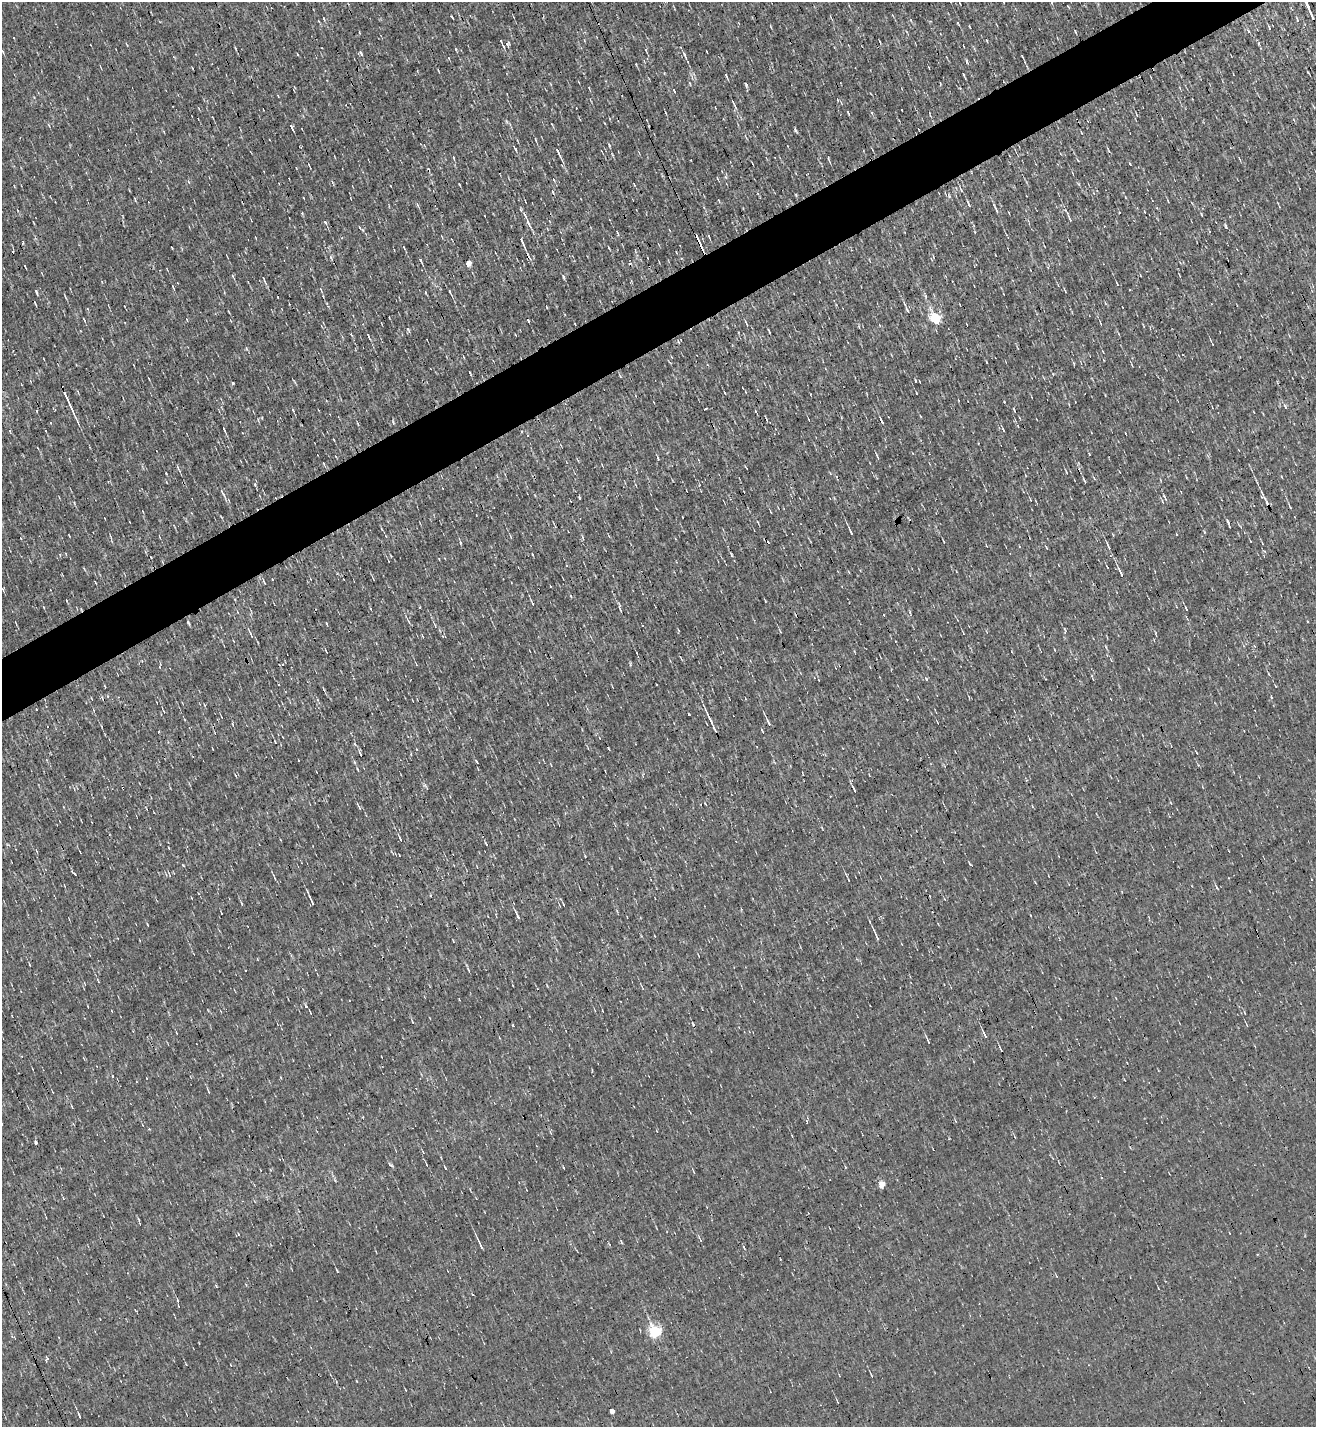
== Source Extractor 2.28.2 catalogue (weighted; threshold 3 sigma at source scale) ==
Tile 10 of 4 x 4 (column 2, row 3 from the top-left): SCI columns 1597-2910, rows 1426-2850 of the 5685 x 5701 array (HDU 1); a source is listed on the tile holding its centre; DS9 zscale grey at full resolution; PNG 1318 x 1429 px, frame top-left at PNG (2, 2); no overlay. Shown black and unused: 4% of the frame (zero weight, under 3 of 4 exposures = <1% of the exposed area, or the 3 px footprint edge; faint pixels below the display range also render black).
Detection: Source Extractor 2.28.2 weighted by HDU 2 'WHT'; one run over the whole footprint, this tile lists its part. Background 0.00267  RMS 0.039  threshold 0.177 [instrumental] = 3 sigma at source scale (4.5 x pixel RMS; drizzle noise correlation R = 1.50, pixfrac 1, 0.05/0.05 arcsec/px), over >= 5 px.
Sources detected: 196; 13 cosmic-ray / hot-pixel residue — not listed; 3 inside a brighter listed object's ellipse — not listed separately; the other 180 listed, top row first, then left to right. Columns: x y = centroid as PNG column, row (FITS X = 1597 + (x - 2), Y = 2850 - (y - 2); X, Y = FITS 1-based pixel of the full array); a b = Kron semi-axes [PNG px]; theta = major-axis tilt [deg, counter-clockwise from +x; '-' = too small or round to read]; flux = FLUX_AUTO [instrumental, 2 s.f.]
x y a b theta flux
1308 7 15 3 -64 24
324 18 4 3 - 4.4
1297 20 7 3 -76 4.7
958 23 5 2 - 3.8
970 27 4 2 - 2.8
1269 27 5 4 - 5.3
501 41 5 3 - 6.2
987 41 4 2 - 3
1259 43 4 3 - 3.2
646 51 7 3 -67 5.6
685 57 10 2 -60 7.9
1023 57 4 2 - 3.5
967 61 4 4 - 6.6
636 64 3 3 - 2.9
963 74 4 2 - 3.7
726 76 5 3 - 5.1
674 90 4 3 - 4.1
838 100 5 3 - 3.2
733 102 7 3 -61 5.5
902 110 2 2 - 2.3
1136 115 6 2 -68 2.8
292 128 8 2 -57 6.9
535 139 5 2 - 4
609 145 5 4 - 5.6
515 148 9 3 -58 6.6
1109 151 7 3 -71 5.1
558 152 14 3 -64 18
828 158 4 3 - 3.9
296 168 3 2 - 2.6
726 177 6 4 -70 5.1
717 178 5 3 - 3.2
554 180 5 3 - 4.2
459 184 3 2 - 2.5
634 185 4 3 - 3.1
961 191 6 4 -51 6.9
553 192 4 2 - 4.4
796 194 3 3 - 4.2
417 204 6 4 -63 6.2
968 204 8 2 -65 8.1
17 210 4 3 - 3.1
996 210 11 3 -71 8
524 214 12 5 -64 18
1201 214 4 3 - 3.5
1070 219 8 3 -64 8.1
325 222 6 4 -70 7.3
363 230 6 4 -70 5.1
698 239 14 3 -65 47
522 241 10 3 -68 23
404 248 5 3 - 3.7
609 248 4 2 - 3.4
420 260 5 3 - 17
469 263 5 4 - 30
25 266 4 2 - 3.2
563 277 6 4 -86 4.8
264 280 12 2 -69 6.5
1117 284 4 2 - 3.2
173 286 6 2 -70 5.2
321 289 7 2 -68 3.7
1065 290 5 2 - 3.6
450 291 6 3 -59 7.5
37 292 7 3 -74 5.6
425 292 3 2 - 4.2
65 296 9 2 -65 4.2
547 307 4 2 - 3.6
907 310 9 3 -63 6.6
935 319 6 5 - 350
187 320 4 3 - 3.2
528 320 4 2 - 4.4
575 324 3 2 - 2.8
746 324 8 3 -66 5.4
408 330 7 4 -65 6.1
769 331 5 2 - 3.9
368 335 6 2 -71 6
1074 364 5 3 - 3.5
915 380 4 2 - 3.3
232 383 3 3 - 12
757 389 3 2 - 2.4
68 401 30 3 -65 47
1285 407 7 3 -64 6.1
705 409 4 2 - 4.4
293 410 5 3 - 4.6
1014 411 5 3 - 4.5
920 416 4 2 - 2.6
224 429 5 2 - 5.4
1003 430 4 3 - 4
521 432 4 2 - 3.5
658 458 5 3 - 4.8
323 463 5 2 - 3.4
178 469 12 2 -63 5.8
1066 472 5 3 - 2.9
108 481 4 3 - 3.5
1084 481 6 3 -58 5.8
255 484 7 4 -82 5.3
1262 493 10 4 -69 9.6
223 494 18 3 -59 12
579 497 4 3 - 5.5
1165 497 10 3 -60 6.9
1162 501 5 3 - 3.7
1267 502 6 4 -85 7
770 511 4 2 - 2.7
104 518 3 2 - 2.6
1228 522 7 3 -67 5.3
851 532 7 2 -65 8.7
386 536 5 3 - 3.6
511 537 6 2 -71 3.6
583 538 7 3 -71 4.4
460 543 6 3 -81 5.2
1108 546 10 3 -67 9
532 554 4 2 - 2.6
60 555 5 3 - 3.4
1121 573 13 3 -64 15
264 582 7 3 -55 5.1
3 589 5 2 - 3.3
67 601 4 2 - 3
532 602 8 2 -63 6.1
1186 608 5 2 - 4.3
188 622 5 3 - 5.1
409 622 7 3 -71 5.4
326 623 4 2 - 3
435 626 5 4 - 4.3
249 632 11 2 -63 5.4
422 636 4 2 - 3.1
142 661 3 2 - 2.5
1269 674 4 2 - 3.1
926 679 5 4 - 6.2
1275 686 3 2 - 4.3
1271 697 4 3 - 2.9
36 709 3 2 - 2.7
94 710 5 3 - 4.2
688 714 3 3 - 6.5
711 721 20 3 -64 21
768 722 10 3 -64 11
355 744 5 3 - 4.2
1196 752 4 2 - 2.4
360 753 9 3 -67 6.3
298 760 2 2 - 3.8
477 762 3 2 - 5.7
551 764 6 2 -69 3.4
357 769 5 2 - 4.1
854 790 9 3 -66 7.7
359 807 7 3 -61 5.3
154 812 3 2 - 2.5
400 838 11 3 -64 8.1
183 865 3 3 - 2.7
166 874 6 3 -55 5.9
275 878 6 2 -70 4.3
1216 887 5 3 - 4.5
311 901 13 3 -65 13
242 903 6 2 -71 4.9
563 904 4 2 - 2.4
517 916 10 3 -62 11
876 936 10 3 -67 8.9
468 969 7 4 -63 5.3
98 981 8 3 -63 4.8
642 988 5 3 - 3.9
305 1006 5 4 - 8.7
310 1012 5 2 - 3.8
1247 1025 5 3 - 3.3
984 1034 9 3 -62 12
928 1040 11 2 -67 8
146 1078 3 2 - 1.9
208 1091 6 2 -67 4.5
72 1107 5 3 - 3.2
807 1121 5 3 - 5
36 1143 4 3 - 8.1
536 1146 3 2 - 4.9
423 1152 5 3 - 3.3
389 1164 6 3 -68 5.7
427 1165 4 2 - 2.9
445 1168 5 2 - 4.9
881 1185 5 4 - 82
480 1245 12 2 -65 13
337 1271 4 2 - 3
178 1300 6 2 -70 5
655 1332 6 5 - 570
12 1337 5 4 - 5.9
47 1359 4 3 - 9.7
871 1375 4 2 - 3.2
611 1411 4 3 - 110
79 1416 9 2 -68 8.4
Overlapping masked pixels (flux is a lower limit): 4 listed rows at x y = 1308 7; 698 239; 311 901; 611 1411
Isophote crosses this tile's border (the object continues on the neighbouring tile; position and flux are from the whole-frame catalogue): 1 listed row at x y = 1308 7
Unlisted compact peaks at least as high as the median listed source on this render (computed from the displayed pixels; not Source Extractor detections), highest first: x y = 746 85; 795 130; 361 53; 949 196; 456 49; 393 422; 970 864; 75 874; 1226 226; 1130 164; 172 248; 74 503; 216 1286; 1089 454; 925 296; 585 856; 506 121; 147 924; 1078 184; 1004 402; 848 112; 1204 532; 335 1180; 247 349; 302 214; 451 16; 571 596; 1248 31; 354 762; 166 474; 1053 374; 563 1167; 910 612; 262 418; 725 393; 620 609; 1065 210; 1264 551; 877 456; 620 376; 705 804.